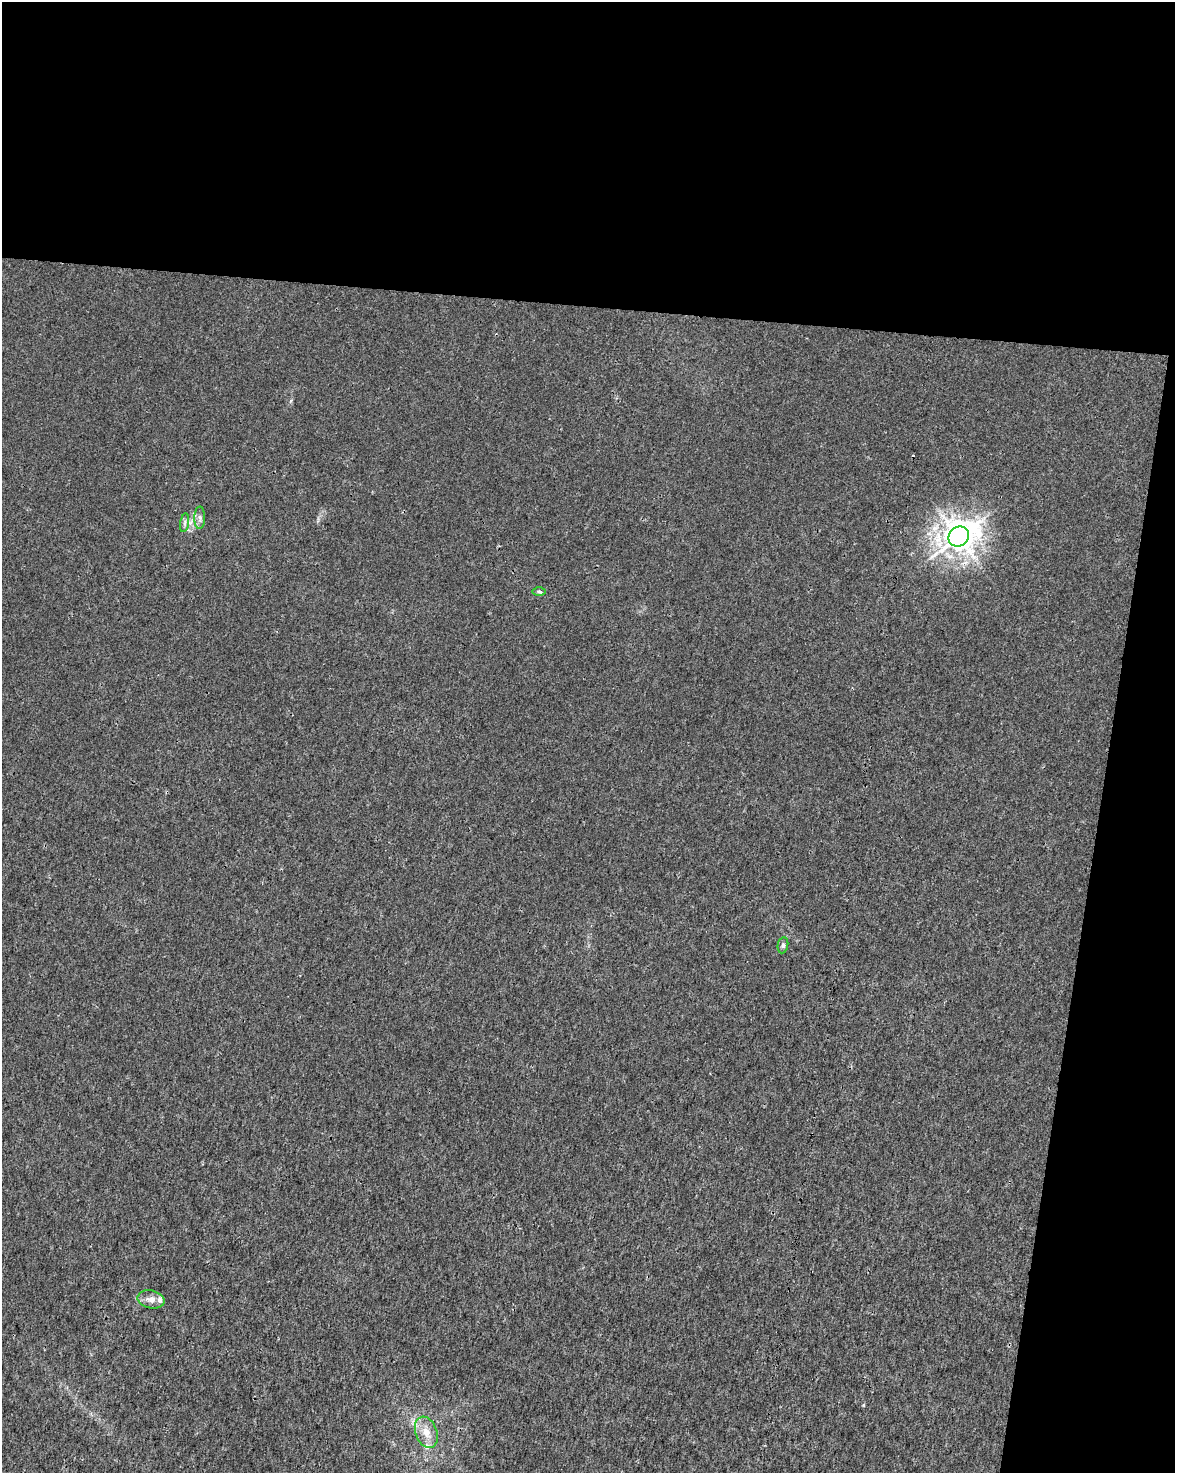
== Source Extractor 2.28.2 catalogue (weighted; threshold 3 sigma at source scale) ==
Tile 4 of 4 x 3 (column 4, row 1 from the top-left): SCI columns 3529-4701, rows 3226-4696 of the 4701 x 4924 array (HDU 1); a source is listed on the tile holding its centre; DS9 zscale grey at full resolution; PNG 1177 x 1475 px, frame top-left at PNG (2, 2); each listed source drawn as its Kron ellipse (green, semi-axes under 4 px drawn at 4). Shown black and unused: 27% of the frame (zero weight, under 3 of 4 exposures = <1% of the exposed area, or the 3 px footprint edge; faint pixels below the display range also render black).
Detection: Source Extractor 2.28.2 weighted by HDU 2 'WHT'; one run over the whole footprint, this tile lists its part. Background 0.00157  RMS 0.0023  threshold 0.0101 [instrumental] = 3 sigma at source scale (4.5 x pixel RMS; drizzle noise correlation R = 1.50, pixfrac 1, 0.0396/0.0396 arcsec/px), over >= 5 px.
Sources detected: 9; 2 inside a brighter listed object's ellipse — not listed separately; the other 7 listed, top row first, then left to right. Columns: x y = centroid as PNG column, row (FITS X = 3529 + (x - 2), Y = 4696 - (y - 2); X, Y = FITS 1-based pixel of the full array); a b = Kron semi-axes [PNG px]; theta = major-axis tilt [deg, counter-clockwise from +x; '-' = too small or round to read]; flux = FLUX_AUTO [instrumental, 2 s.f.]
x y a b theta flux
200 518 11 5 89 0.8
185 523 9 4 81 0.64
959 536 10 9 - 320
539 592 7 4 -1 0.42
783 945 8 5 79 0.46
151 1299 14 9 -12 1.7
426 1432 16 10 -69 2.7